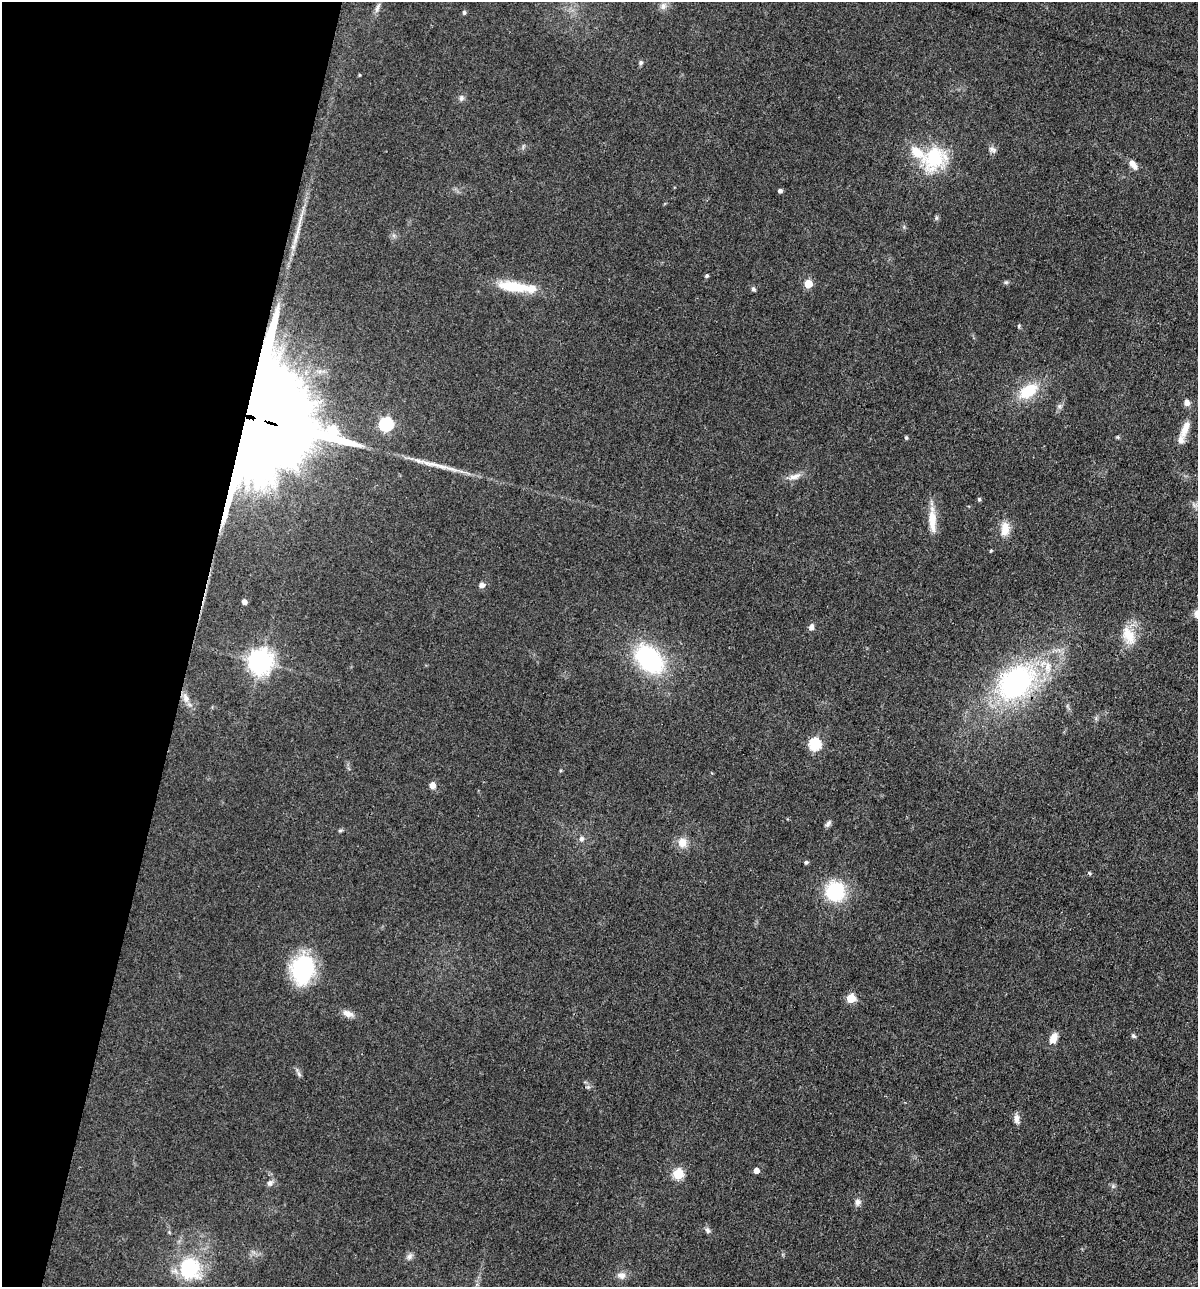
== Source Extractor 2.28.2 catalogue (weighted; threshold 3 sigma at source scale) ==
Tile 9 of 4 x 4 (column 1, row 3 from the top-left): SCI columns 127-1322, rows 1285-2569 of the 5159 x 5138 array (HDU 1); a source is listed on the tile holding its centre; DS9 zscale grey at full resolution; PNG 1200 x 1289 px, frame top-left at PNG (2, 2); no overlay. Shown black and unused: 16% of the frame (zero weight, under 3 of 4 exposures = <1% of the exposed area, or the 3 px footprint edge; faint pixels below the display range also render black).
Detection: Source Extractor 2.28.2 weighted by HDU 2 'WHT'; one run over the whole footprint, this tile lists its part. Background 0.0814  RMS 0.0065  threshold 0.0291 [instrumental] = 3 sigma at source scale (4.5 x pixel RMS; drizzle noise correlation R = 1.50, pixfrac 1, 0.05/0.05 arcsec/px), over >= 5 px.
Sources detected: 69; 2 inside a brighter object's white glare — not listed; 3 inside a brighter listed object's ellipse — not listed separately; the other 64 listed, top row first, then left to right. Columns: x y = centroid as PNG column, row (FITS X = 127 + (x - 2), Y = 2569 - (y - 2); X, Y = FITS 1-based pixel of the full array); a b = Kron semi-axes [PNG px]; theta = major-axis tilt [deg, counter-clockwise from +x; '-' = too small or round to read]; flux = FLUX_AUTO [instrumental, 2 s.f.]
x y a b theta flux
663 6 10 8 75 3
377 8 15 5 66 2.7
464 12 5 4 - 1.1
641 63 6 6 - 1.3
359 75 4 3 - 0.61
461 98 8 6 79 1.9
992 150 11 7 -20 2.3
934 158 37 30 51 39
1133 164 14 7 -54 4.4
780 191 4 4 - 1.8
936 218 6 4 90 1.2
296 238 18 5 75 4.9
707 276 4 4 - 1.1
1006 282 6 5 - 1.1
808 284 5 5 - 20
516 287 50 11 -7 24
753 289 6 5 - 1.4
1019 326 6 4 70 0.91
1028 391 26 15 33 21
1187 402 7 7 - 3.2
1059 406 7 4 90 1.5
259 419 51 40 80 14000
386 424 6 6 - 93
1185 429 25 9 70 8.3
906 437 5 4 - 0.88
1118 437 6 4 -88 0.76
434 464 25 6 -14 7.7
794 476 19 7 16 4.8
979 499 5 4 - 1.2
932 520 33 9 -87 11
1005 529 18 10 87 8.6
991 551 4 3 - 0.67
481 585 6 5 - 3.4
244 601 5 4 - 3.1
811 627 9 7 74 2.3
1129 635 25 14 -66 14
649 659 26 18 -47 87
260 662 8 8 - 590
1016 684 37 27 44 130
186 698 15 7 -71 4.6
815 744 6 6 - 70
432 785 7 6 - 4.5
827 824 10 5 61 1.8
340 831 6 4 1 0.9
581 839 6 6 - 2
682 842 11 10 - 7.5
806 862 5 4 - 1.3
835 891 21 20 - 38
303 969 34 26 81 48
851 998 5 5 - 24
348 1013 14 8 -23 4.4
1133 1036 6 5 - 1.4
1053 1038 13 9 66 5.7
299 1074 8 4 -47 1.4
588 1087 5 5 - 1.2
1017 1119 13 7 -80 3.3
756 1170 5 4 - 5.1
678 1174 6 5 - 42
270 1183 8 7 - 2.4
858 1202 8 7 - 2.7
708 1230 8 6 -72 1.9
409 1256 9 7 46 2.3
189 1269 25 22 82 43
621 1275 11 9 0 4.2
Overlapping masked pixels (flux is a lower limit): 3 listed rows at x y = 296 238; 259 419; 1016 684